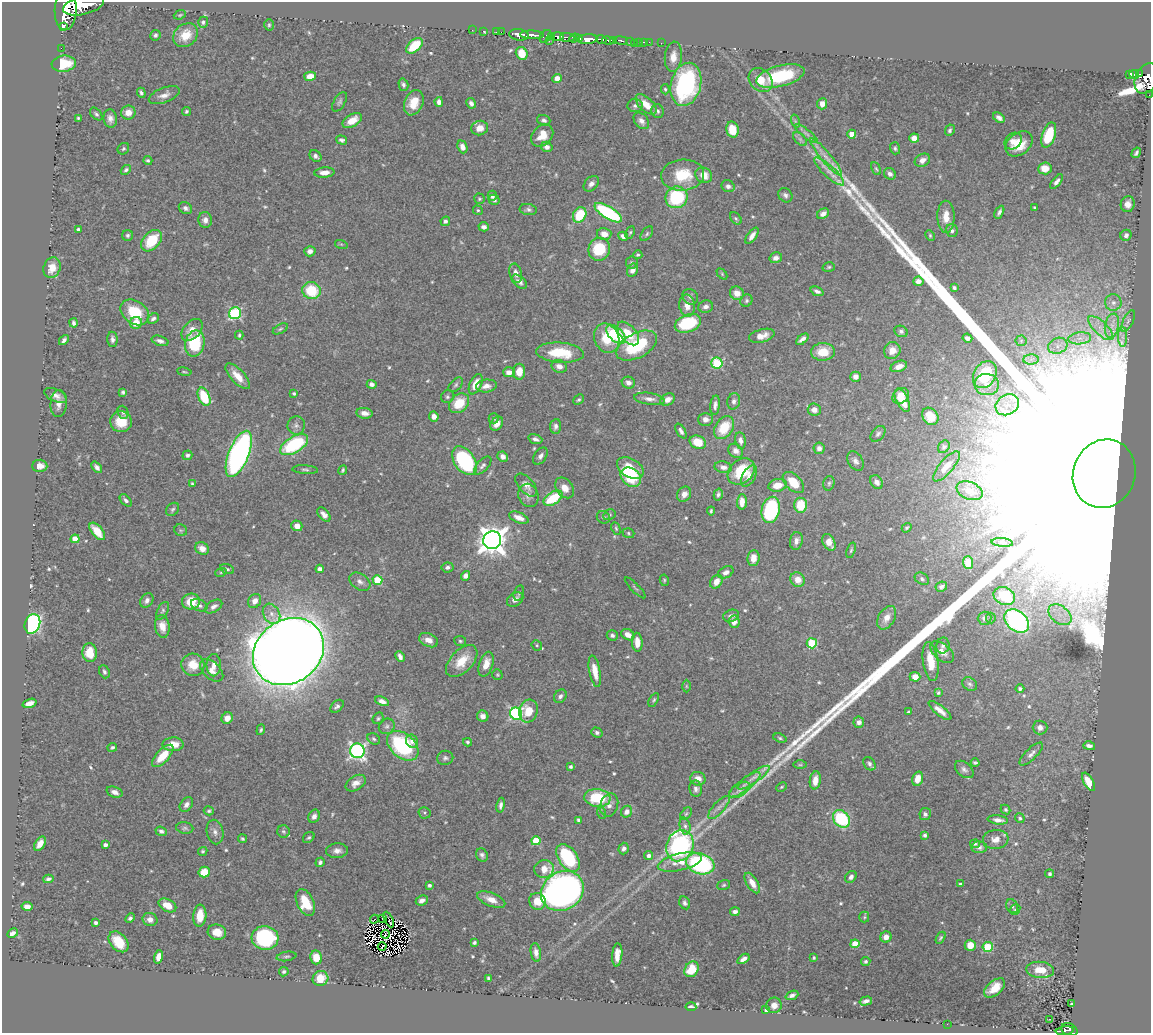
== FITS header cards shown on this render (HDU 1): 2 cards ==
NAXIS1  =                 1149
NAXIS2  =                 1031

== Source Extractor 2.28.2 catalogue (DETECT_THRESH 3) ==
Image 1149 x 1031 px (HDU 1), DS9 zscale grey, 1 PNG px = 1 image px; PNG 1153 x 1035 px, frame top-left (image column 1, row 1031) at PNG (2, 2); each listed source drawn as its Kron ellipse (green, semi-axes under 4 px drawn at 4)
Background 0.53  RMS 0.014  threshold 0.0412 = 3 sigma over >= 5 px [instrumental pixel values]
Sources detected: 588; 2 with non-positive FLUX_AUTO (blend fragments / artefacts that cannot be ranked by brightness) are neither listed nor drawn; of the other 586, the 500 brightest by FLUX_AUTO listed and drawn (86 fainter detections omitted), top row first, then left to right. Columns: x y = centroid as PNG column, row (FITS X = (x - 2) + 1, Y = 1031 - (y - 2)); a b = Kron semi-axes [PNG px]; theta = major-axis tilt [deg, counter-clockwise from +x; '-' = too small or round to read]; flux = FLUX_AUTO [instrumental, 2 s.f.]
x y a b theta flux
83 5 21 9 14 2900
66 10 20 11 87 4000
180 15 6 4 21 1.3
203 22 5 5 - 2.1
269 25 6 4 87 1.4
63 27 3 2 - 4200
472 30 2 2 - 9.6
484 31 3 3 - 22
496 32 2 2 - 13
501 32 2 2 - 9.2
155 35 5 5 - 2.3
186 35 13 10 39 19
519 35 10 5 -8 1100
532 35 12 3 -1 950
545 36 7 5 52 150
558 36 6 3 2 350
552 37 4 3 - 78
567 37 7 4 -3 260
574 38 5 4 - 290
580 39 4 3 - 170
588 39 9 5 6 1500
601 39 5 3 - 270
613 40 4 3 - 210
621 40 6 3 -11 170
549 41 2 2 - 28
608 41 6 4 -10 580
630 41 3 3 - 110
639 42 3 3 - 35
644 42 3 2 - 13
649 42 2 2 - 9
634 43 3 2 - 14
661 43 2 2 - 5.7
414 46 10 5 43 28
61 48 2 2 - 6.5
522 53 7 5 -61 18
673 57 15 8 84 8.4
64 64 12 8 6 29
1134 74 5 3 - 130
1139 74 4 2 - 87
1130 75 4 3 - 100
310 76 6 4 15 11
780 76 24 10 14 58
1147 78 16 11 62 900
557 79 5 4 - 8.1
761 80 13 10 -46 15
686 84 22 15 76 110
403 85 6 4 -75 2.5
665 89 5 4 - 1.3
141 93 5 3 - 2.1
164 95 16 7 21 6.4
1149 95 2 2 - 8.2
339 102 11 5 60 2.4
439 102 5 4 - 4.5
414 103 13 9 67 17
471 103 5 4 - 3.2
646 104 13 6 -44 12
822 104 5 5 - 6.6
635 106 7 6 - 2.6
186 111 5 4 - 1.6
657 111 7 6 - 2.2
128 113 7 7 - 8.7
96 114 7 5 -48 2
78 118 3 3 - 1.3
999 118 6 4 -32 3.5
110 119 9 6 -83 5.1
352 120 11 6 31 12
544 120 7 5 -20 2.7
641 121 9 6 -50 4.2
795 121 7 4 -72 1.6
480 128 8 7 - 8.8
732 130 8 6 -76 20
950 130 6 4 64 2.2
806 134 14 4 -38 3.4
852 134 4 4 - 14
1049 135 13 6 71 43
542 136 12 9 45 13
914 138 5 4 - 11
800 139 8 5 -45 2.7
342 140 6 4 -17 2.2
1013 141 9 7 42 7.9
1019 144 15 10 38 20
462 147 7 5 -67 6.2
547 147 6 5 - 4.4
895 148 6 5 - 1.8
123 149 6 5 - 1.7
1136 153 5 3 - 2
315 156 6 5 - 3.9
826 157 24 5 -50 9
148 160 4 4 - 1.7
922 160 8 6 29 5.4
1045 168 7 6 - 12
876 169 6 4 -62 1.3
126 170 6 4 40 2.1
829 171 20 5 -43 8.1
324 173 10 5 4 6.9
890 174 6 5 - 3.7
683 175 21 15 5 32
704 175 8 7 - 11
1057 182 9 4 52 4
591 184 9 6 48 4.1
728 186 7 5 -27 3.5
785 195 8 6 -51 3
492 196 5 4 - 3.1
676 197 11 10 - 64
479 199 5 5 - 1.4
494 200 5 5 - 2.7
1128 204 8 7 - 6.6
185 208 7 5 -34 3.2
1034 208 3 3 - 1.2
478 210 5 4 - 1.3
528 210 9 5 -10 2.5
999 212 7 4 63 2.7
608 213 15 6 -32 93
823 214 6 5 - 4.2
580 215 8 6 59 33
946 217 16 8 -89 13
736 218 7 5 -48 1.7
205 220 8 7 - 4.8
445 221 5 4 - 2.4
484 227 5 4 - 3.5
79 230 3 3 - 3.1
952 231 6 6 - 3
630 232 6 4 62 1.4
604 234 7 6 - 7.1
647 234 8 5 54 1.9
127 235 5 5 - 2.3
930 235 6 4 -65 1.3
1126 235 5 5 - 3.5
623 236 5 4 - 4.5
752 236 9 4 55 5.6
152 241 12 8 47 34
341 244 6 4 -18 1.2
599 249 11 10 - 36
310 251 5 5 - 4.6
638 255 4 4 - 1.6
776 258 6 5 - 5.3
632 263 6 6 - 2
829 267 6 4 17 1.5
52 268 10 8 71 13
632 270 7 5 59 6
516 273 10 6 -74 5.4
722 274 6 4 -47 1.2
918 281 5 4 - 5.1
519 282 9 5 -39 3.8
954 288 4 3 - 1.7
311 291 9 8 - 36
817 291 7 4 -23 2.9
737 293 7 6 - 10
690 297 8 7 - 3
746 301 6 5 - 2
1113 303 8 8 - 4.6
687 306 11 7 -83 7.9
706 307 7 6 - 4
135 312 15 11 -37 37
235 313 6 6 - 100
153 319 6 4 27 2.8
1128 321 12 5 63 3.2
74 323 4 3 - 2.5
136 323 6 6 - 13
688 323 13 9 19 51
1112 326 12 7 79 7.5
1101 328 16 6 -43 9.2
280 329 8 4 28 1.8
192 330 13 8 48 10
901 331 7 5 -25 2.4
628 333 14 8 -49 18
616 334 12 6 -43 54
239 335 4 3 - 1.4
762 336 13 6 14 8.6
1123 337 10 4 -90 3.8
607 338 15 12 -66 25
967 338 5 4 - 4.2
1080 338 11 6 7 5.9
112 339 8 5 -86 3.2
802 339 7 4 40 3.9
64 340 6 3 46 2.8
160 341 9 5 -17 3.6
1021 341 5 5 - 1.7
195 344 13 9 78 56
637 346 22 12 28 59
1058 346 10 7 21 6.4
892 351 9 8 - 9.6
823 352 12 9 1 18
560 353 24 10 -4 33
1031 359 8 5 1 3.8
717 363 5 5 - 63
559 366 8 6 -22 5.1
899 366 8 5 20 7.9
184 372 7 3 -9 1.2
509 372 6 5 - 6.1
519 372 8 6 83 13
985 375 14 11 59 48
238 376 16 6 -47 12
855 377 5 5 - 6
628 383 6 6 - 4.3
372 384 5 4 - 4.4
476 384 11 6 65 12
456 385 9 5 46 2.2
987 385 12 10 -5 11
486 386 10 6 6 6.1
123 392 4 3 - 1.6
294 393 4 3 - 1.5
56 395 12 6 -23 5.7
901 396 9 7 40 15
204 397 10 5 -66 40
447 397 7 6 - 2.1
649 399 15 6 -8 5.3
668 399 7 5 26 5.6
579 400 6 4 41 1.6
902 400 12 6 -64 18
734 401 8 6 76 3.3
59 403 13 8 87 7.6
459 403 11 8 41 26
715 405 10 5 84 3.7
1007 405 12 10 31 9.7
814 410 6 6 - 5.3
123 412 7 5 -70 1.7
365 413 8 5 -8 5.6
930 416 9 7 -52 13
434 417 5 4 - 6.3
494 418 5 5 - 1.4
705 419 7 6 - 4.7
121 422 11 10 - 21
497 424 8 5 55 6.3
296 425 9 8 - 4
556 426 7 5 84 3.5
724 428 12 8 55 28
681 431 8 4 -59 3.4
878 434 9 6 49 2.5
535 439 7 4 -18 3.3
740 440 8 5 -80 3.8
698 442 8 6 -24 18
294 445 15 8 31 75
944 447 7 5 52 2.2
819 448 6 5 - 4.8
736 451 8 6 -42 4.4
239 454 24 10 68 340
187 455 5 4 - 2.1
540 456 9 6 55 4.2
503 457 5 5 - 3.8
464 461 16 10 -55 89
855 461 10 7 -56 4
40 466 7 6 - 7
483 466 11 5 46 3.1
946 466 19 7 49 9.2
97 467 6 4 -50 3.4
723 467 9 6 -11 5.2
630 468 14 9 -29 18
305 470 13 4 -4 2.3
343 470 5 4 - 1.5
741 471 15 11 41 34
1104 474 35 31 68 800000
749 476 12 6 60 4.9
631 477 11 8 -38 53
793 482 13 7 -45 20
877 482 7 5 -51 4.8
829 483 7 5 75 2
192 484 4 3 - 1.4
526 485 14 7 -49 5.8
777 485 9 6 12 12
565 488 11 8 -53 8.3
970 491 13 8 -21 8.5
684 494 8 6 56 4.9
718 494 6 4 75 2.2
528 495 12 10 -68 5.3
553 498 10 6 31 37
126 500 7 4 -45 2.5
742 502 7 5 88 7.8
801 505 7 6 - 26
173 509 7 5 45 2
771 510 13 9 77 86
711 511 4 3 - 1.3
324 515 8 5 -47 4.7
609 515 6 5 - 1.5
603 517 7 6 - 2.3
519 518 10 5 -22 6.9
297 526 5 5 - 7.2
616 528 6 4 -64 1.3
907 528 5 4 - 1.5
181 530 6 6 - 1.7
97 531 10 5 -51 18
628 533 6 5 - 1.6
75 539 4 4 - 18
492 540 9 8 - 1200
796 541 9 6 79 4.3
829 542 9 6 -63 7.8
1002 542 11 4 -5 2.4
202 548 7 6 - 7.2
851 550 8 4 71 1.8
753 558 8 6 84 8.6
968 563 6 5 - 10
447 567 6 5 - 3.3
227 569 7 4 -20 1.8
320 569 4 4 - 4.9
221 572 6 3 19 1.3
726 572 8 5 27 4.3
465 576 5 4 - 4.4
922 579 8 5 -30 2.2
377 580 5 4 - 35
664 580 6 4 -79 1.2
798 580 7 7 - 10
360 582 11 8 -34 4.4
716 582 7 5 53 8.2
941 587 6 4 26 3
635 588 14 2 -45 1.2
519 593 8 5 74 1.7
1004 596 11 8 -24 45
147 600 8 6 55 3.9
515 600 9 6 35 4.8
191 601 9 8 - 19
255 601 7 6 - 6.5
199 605 8 5 -24 3.3
214 606 9 5 32 3.8
163 611 10 5 61 2.2
271 614 11 8 -59 6.1
1060 615 13 8 -38 11
731 616 8 6 17 3.5
887 618 13 8 59 8.8
985 618 7 6 - 4.2
991 618 5 5 - 1.4
1017 621 14 10 -41 240
734 622 6 5 - 7.6
32 624 10 7 70 190
162 626 11 7 -81 8.7
612 635 5 5 - 2.9
628 635 7 5 -29 6.9
429 640 10 6 -24 7.6
460 641 6 5 - 1.5
637 642 9 5 -87 9.7
812 643 5 5 - 52
537 645 5 5 - 1.5
943 646 8 6 77 3
288 652 37 31 36 2900
942 652 14 8 -39 7.1
90 653 9 7 -86 18
400 657 6 4 -66 3.3
462 661 19 11 46 21
931 661 20 7 -82 18
486 664 13 7 73 12
193 665 11 11 - 17
214 665 11 7 90 6.5
212 670 14 8 -42 6.8
595 671 16 5 -80 13
104 672 7 5 -67 2.4
497 675 5 5 - 1.2
915 677 5 5 - 8.4
970 684 8 6 -34 2.5
686 686 6 4 -89 1.2
1020 689 4 4 - 2
938 693 4 3 - 1.6
560 696 7 5 51 3
654 700 7 4 58 1.6
382 701 7 4 -23 4.3
30 703 7 4 18 6.1
337 706 8 5 43 2.7
940 710 14 5 -38 7.5
528 711 11 9 74 20
908 712 4 3 - 1.2
516 714 6 6 - 150
483 716 6 5 - 4
227 718 6 5 - 8.4
378 718 6 5 - 1.4
859 722 5 5 - 3.9
387 726 8 7 - 2.9
1040 727 7 7 - 4
261 730 5 4 - 1.7
597 732 6 5 - 2.7
780 738 7 4 -21 1.6
374 739 7 5 -34 1.9
412 741 7 6 - 4.4
467 742 4 4 - 1.5
173 744 10 7 1 12
403 746 18 12 -41 95
1089 746 6 4 -14 3.6
112 747 5 4 - 1.8
357 751 7 7 - 250
1031 754 15 5 45 4.7
163 756 14 6 47 19
445 758 8 7 - 2.6
975 763 4 3 - 1.6
869 764 7 5 -53 2.7
800 765 6 4 0 1.4
571 767 4 4 - 1.7
964 769 10 7 -40 3.6
754 778 19 5 34 5.8
698 779 7 7 - 8.3
918 779 7 5 72 8.8
815 780 9 5 82 10
1089 782 10 5 -61 18
356 783 11 7 32 7
745 785 19 6 37 5.8
781 787 5 4 - 1.2
696 789 8 6 -81 3.5
740 790 11 6 31 4
115 792 8 5 -20 4.5
597 798 13 9 -6 43
186 805 8 6 52 4.4
501 805 7 4 80 3.2
609 805 12 8 72 5.9
719 807 14 5 49 4.4
1005 809 5 4 - 1.5
209 811 5 4 - 1.5
627 812 6 5 - 4.5
425 813 6 6 - 1.7
602 813 6 4 -70 1.2
686 814 7 4 53 1.7
925 814 6 5 - 2.6
314 816 7 5 62 4
1020 818 5 4 - 1.6
841 819 10 7 -51 67
579 820 4 4 - 3.3
998 820 10 4 -7 4.5
685 826 8 5 -75 3
185 828 8 5 -9 2.3
161 831 6 4 -19 2.7
283 831 6 6 - 1.8
215 832 12 8 -78 4.9
925 835 3 3 - 1.9
309 837 6 5 - 1.7
242 839 5 3 - 1.5
996 839 13 9 7 7.7
536 841 5 4 - 31
40 844 8 5 58 5.9
975 844 5 4 - 1.6
105 845 4 4 - 3.5
680 846 16 13 65 190
979 847 8 6 -1 2.9
624 849 6 5 - 3.2
203 851 5 4 - 1.3
337 851 11 7 3 5.3
482 855 7 6 - 2.7
649 856 4 4 - 3.2
568 858 16 9 -55 72
320 862 5 4 - 2.2
680 862 23 8 13 14
700 864 14 10 -18 130
544 869 10 9 - 11
204 872 6 5 - 21
1050 874 4 4 - 1.8
851 877 6 5 - 3.6
48 879 5 3 - 2.4
752 883 11 5 -58 8.1
961 884 4 3 - 1.6
429 885 4 3 - 2.5
724 885 6 5 - 1.5
562 891 22 19 33 590
491 899 15 6 -22 8.9
422 900 6 4 26 4.4
537 901 8 8 - 14
305 902 14 8 -66 26
685 903 7 5 -64 2.6
167 905 9 6 -28 14
27 906 5 4 - 4.9
1012 906 7 5 -62 2.2
1015 910 6 5 - 1.4
735 912 5 4 - 2.9
200 916 11 6 85 16
864 917 5 5 - 1.4
130 918 5 4 - 2.2
383 918 4 2 - 1.8
374 919 4 2 - 1.2
150 920 7 6 - 5.2
389 920 8 2 -62 2.5
96 923 4 3 - 2.5
217 932 9 7 -14 11
13 933 6 4 28 3.4
386 934 4 2 - 1.6
886 937 6 5 - 5.7
265 938 13 12 - 97
941 938 6 4 58 1.6
119 942 12 8 -49 23
474 942 4 3 - 1.8
855 944 4 4 - 28
970 945 5 5 - 12
382 946 4 2 - 2.3
988 947 5 5 - 62
536 952 9 5 -81 4.7
617 955 11 5 85 11
286 956 10 4 9 2
159 957 7 4 75 7.9
316 957 7 6 - 15
814 958 3 3 - 1.4
743 959 7 4 35 4.2
866 962 5 4 - 1.7
691 969 8 6 58 19
1040 970 14 8 -6 16
284 972 5 4 - 1.9
320 978 8 7 - 19
488 978 4 3 - 1.8
994 988 12 7 40 14
792 995 7 4 22 2.9
866 1001 6 4 16 3.2
1071 1004 3 3 - 1.5
774 1005 8 7 - 5.5
691 1007 5 3 - 1.9
766 1010 4 3 - 1.8
1049 1019 3 2 - 1.6
947 1024 2 2 - 2
1069 1030 8 6 -25 140
1065 1031 9 4 7 140
At the frame edge (FLAGS 8, measured only in part): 4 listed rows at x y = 83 5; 66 10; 1147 78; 1149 95
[86 fainter detections neither listed nor drawn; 2 non-positive-flux detections neither listed nor drawn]